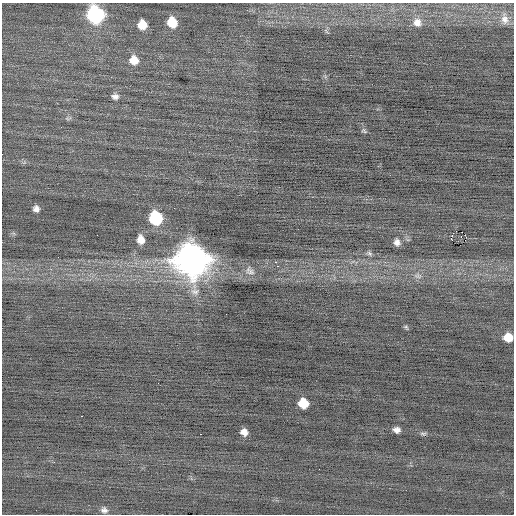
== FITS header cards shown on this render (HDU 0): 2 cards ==
NAXIS1  =                  512 / Axis length
NAXIS2  =                  512 / Axis length

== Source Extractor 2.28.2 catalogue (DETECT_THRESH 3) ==
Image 512 x 512 px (HDU 0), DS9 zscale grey, 1 PNG px = 1 image px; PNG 516 x 516 px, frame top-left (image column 1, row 512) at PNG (2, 3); no overlay
Background -0.0412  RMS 0.74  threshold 2.21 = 3 sigma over >= 5 px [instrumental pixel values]
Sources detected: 34; all 34 listed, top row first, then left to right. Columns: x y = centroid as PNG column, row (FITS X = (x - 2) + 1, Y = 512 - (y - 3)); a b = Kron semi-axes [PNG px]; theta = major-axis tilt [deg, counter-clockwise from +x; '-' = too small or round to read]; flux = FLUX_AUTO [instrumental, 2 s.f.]
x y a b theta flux
95 15 11 10 - 10000
505 19 17 11 -78 470
172 22 9 8 - 1100
417 22 11 10 - 380
142 24 8 7 - 810
134 60 11 10 - 600
115 96 10 7 -15 220
68 118 11 4 4 110
364 131 9 5 -38 99
174 208 3 2 - 51
36 209 6 6 - 220
156 218 10 9 - 4000
465 235 3 2 - 360
461 236 2 2 - 38
451 238 4 3 - 610
141 240 10 8 -81 460
465 240 2 2 - 45
397 242 8 7 - 230
369 253 8 6 -33 110
192 259 14 13 - 77000
276 262 3 2 - 300
278 266 3 2 - 28
250 271 15 10 -38 360
418 276 10 8 -24 220
195 291 13 10 -4 400
406 327 7 3 -54 69
508 337 8 7 - 830
158 383 2 2 - 24
303 403 8 8 - 1100
82 416 3 2 - 450
397 430 7 5 -15 240
244 432 7 6 - 310
423 434 9 4 0 100
104 510 8 7 - 190
At the frame edge (FLAGS 8, measured only in part): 1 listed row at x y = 508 337